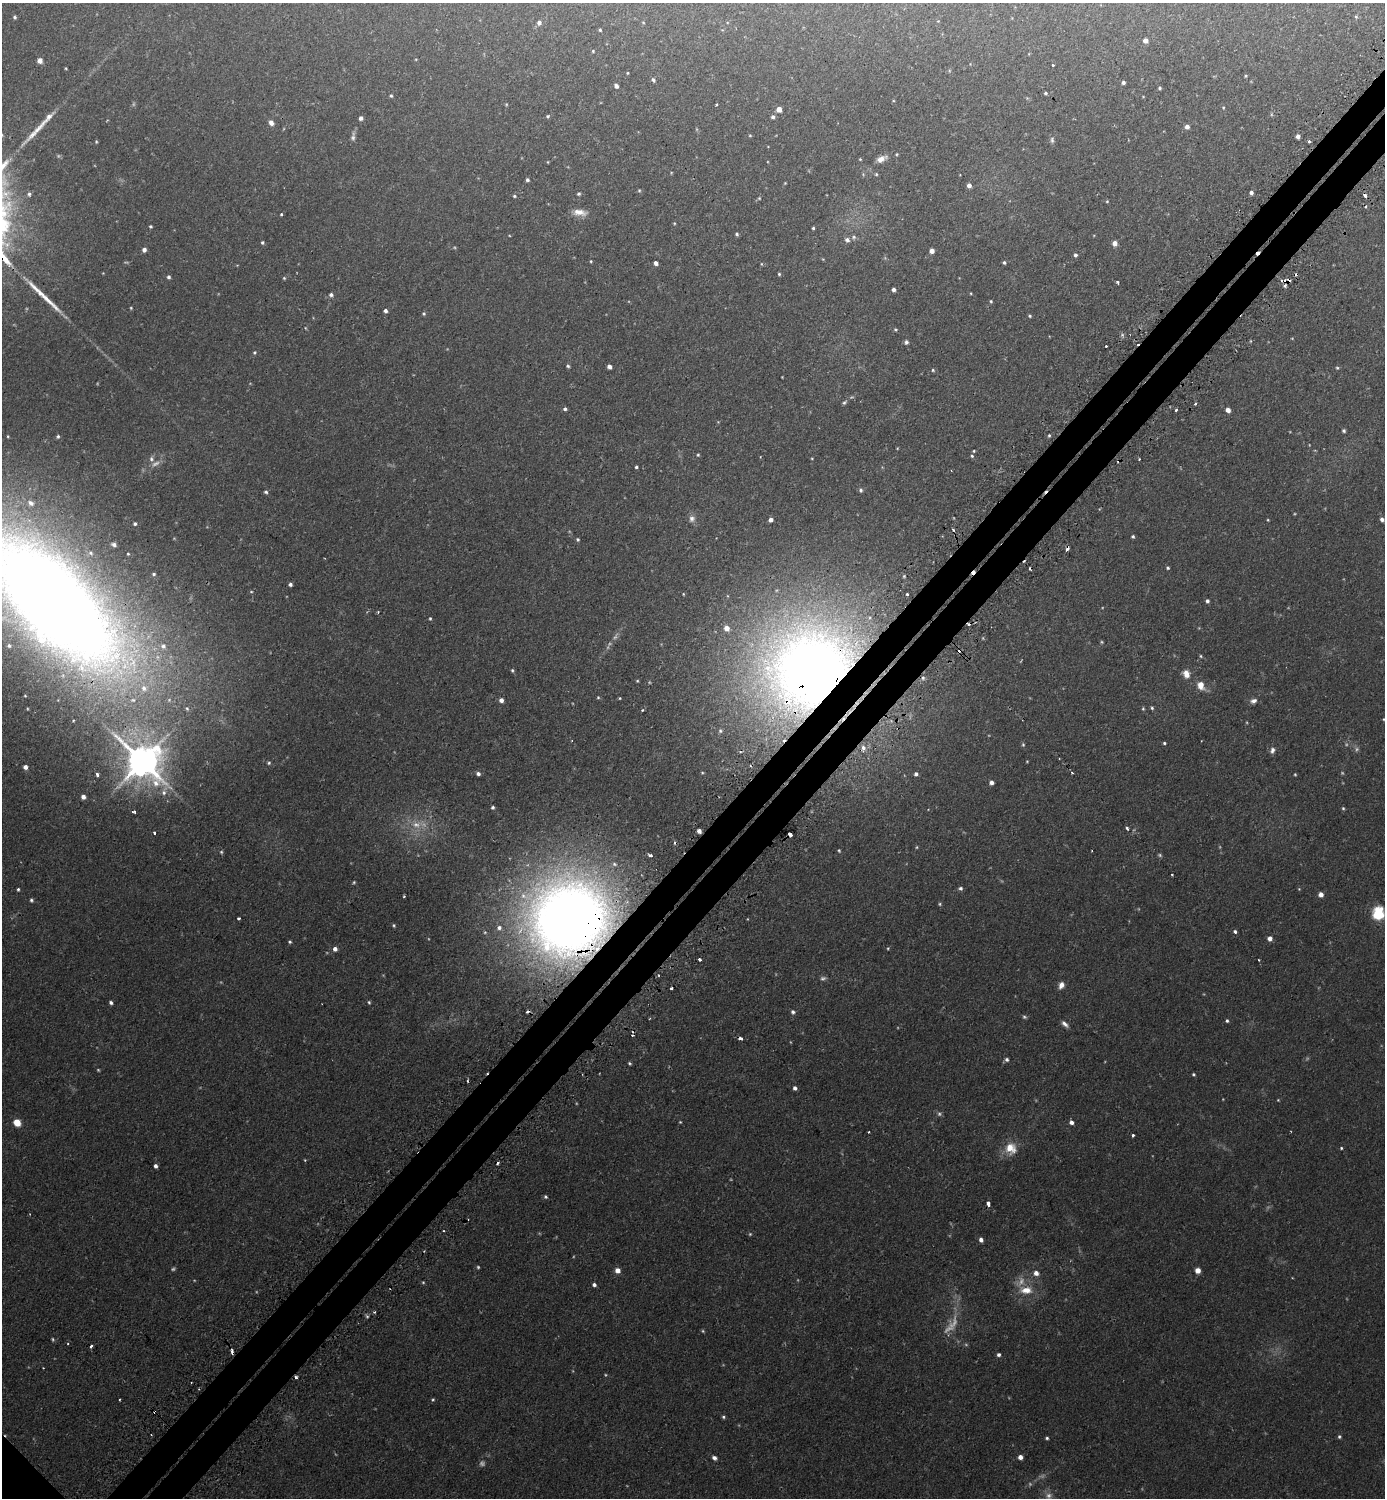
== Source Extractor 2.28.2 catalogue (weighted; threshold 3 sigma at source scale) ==
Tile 10 of 4 x 4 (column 2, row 3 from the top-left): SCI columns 1559-2941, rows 1515-3010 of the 6036 x 6033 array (HDU 1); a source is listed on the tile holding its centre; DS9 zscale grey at full resolution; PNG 1387 x 1500 px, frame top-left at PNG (2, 3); no overlay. Shown black and unused: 5% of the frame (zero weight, under 2 of 3 exposures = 3% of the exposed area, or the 3 px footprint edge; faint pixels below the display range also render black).
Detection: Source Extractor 2.28.2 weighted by HDU 2 'WHT'; one run over the whole footprint, this tile lists its part. Background 0.0442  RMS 0.0047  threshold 0.021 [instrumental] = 3 sigma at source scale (4.5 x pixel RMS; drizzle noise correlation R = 1.50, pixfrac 1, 0.05/0.05 arcsec/px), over >= 5 px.
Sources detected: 290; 21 too faint to see at this stretch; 20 cosmic-ray / hot-pixel residue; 2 long thin detections or spike segments (spike, bleed or trail) — not listed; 8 inside a brighter listed object's ellipse — not listed separately; the other 239 listed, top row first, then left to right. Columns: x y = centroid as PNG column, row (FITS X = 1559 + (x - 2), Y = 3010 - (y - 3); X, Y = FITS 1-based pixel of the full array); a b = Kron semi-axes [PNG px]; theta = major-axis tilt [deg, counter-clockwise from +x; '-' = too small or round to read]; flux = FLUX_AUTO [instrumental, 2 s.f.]
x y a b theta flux
15 17 4 4 - 0.78
1356 17 5 4 - 0.62
938 21 4 3 - 0.32
539 23 5 5 - 1.7
600 30 3 3 - 0.55
1145 41 5 4 - 2.5
593 51 4 3 - 0.44
40 61 5 5 - 3
1053 65 3 3 - 0.71
66 68 4 3 - 0.4
627 73 3 3 - 0.4
1245 76 5 3 - 0.49
653 80 5 4 - 0.96
1123 82 4 4 - 1.3
616 86 4 4 - 1.9
1160 88 3 3 - 0.72
1046 93 5 4 - 0.73
391 96 5 4 - 0.65
716 105 3 3 - 0.65
1223 107 5 4 - 0.48
779 109 4 4 - 4.3
49 116 18 7 44 3.3
548 116 5 4 - 0.63
773 117 5 5 - 1.2
361 118 4 4 - 1.6
271 123 6 5 - 2.3
1187 127 5 5 - 2.1
750 135 5 3 - 0.45
1298 136 4 4 - 1.8
353 137 13 5 83 1.5
1052 140 9 5 -89 1.1
1309 141 3 3 - 1.2
96 142 4 3 - 0.45
897 154 4 3 - 0.44
860 159 3 3 - 0.39
881 159 12 6 25 3.2
548 162 4 3 - 0.35
876 174 4 4 - 0.5
527 180 4 4 - 0.96
785 183 4 3 - 0.37
969 185 4 4 - 1.8
639 190 4 4 - 0.53
1251 192 4 4 - 1.5
29 194 5 5 - 0.89
579 194 5 4 - 0.71
1365 195 4 3 - 2.9
514 196 4 4 - 0.58
759 198 4 4 - 0.47
1107 201 4 4 - 0.49
580 212 19 8 -6 4.4
281 214 3 2 - 0.65
674 223 4 3 - 0.39
150 226 3 3 - 0.63
813 228 3 3 - 0.54
737 234 5 4 - 0.77
854 237 7 6 - 0.99
847 240 6 5 - 1.5
262 242 4 4 - 0.72
1115 243 5 5 - 2.8
144 250 4 4 - 1.7
932 251 4 4 - 2.8
1075 255 5 4 - 1.1
591 261 4 3 - 0.46
1004 262 4 4 - 0.77
656 263 4 4 - 2
761 264 5 3 - 0.4
779 274 4 4 - 0.59
169 277 4 4 - 1
284 278 5 5 - 0.53
1282 281 7 3 6 3.1
1117 282 3 3 - 1.3
894 289 4 3 - 1.5
971 293 3 2 - 0.35
331 295 5 5 - 1.2
991 301 4 3 - 0.56
131 308 4 4 - 0.43
385 311 4 4 - 1.3
424 314 5 4 - 0.65
1030 316 4 3 - 0.64
895 330 5 4 - 0.61
1122 335 6 4 47 0.82
906 342 6 5 - 1.1
1106 346 3 3 - 0.68
254 352 5 5 - 0.68
568 366 5 4 - 0.65
609 367 4 4 - 2.1
1337 368 5 4 - 0.55
933 370 5 4 - 0.62
844 402 7 4 44 0.83
1195 404 4 2 - 0.44
565 409 5 4 - 0.96
1176 410 4 3 - 0.5
1228 410 5 4 - 2.5
1344 431 4 4 - 0.83
1049 435 4 3 - 0.62
8 436 4 3 - 0.39
58 436 5 4 - 0.78
974 451 4 3 - 0.43
698 455 4 3 - 0.52
972 456 4 4 - 0.67
151 459 8 6 -80 1.5
636 467 3 3 - 0.63
861 490 6 5 - 1
266 492 5 4 - 0.82
692 519 9 8 - 2.1
1382 519 5 4 - 1.7
771 520 4 4 - 2.3
1268 520 3 2 - 0.38
135 524 5 5 - 0.94
1133 536 4 4 - 0.74
578 539 4 4 - 0.66
114 544 5 4 - 1.5
1067 549 5 3 - 1.7
128 554 3 3 - 0.42
1168 568 4 4 - 0.66
154 574 5 4 - 0.63
904 576 5 4 - 0.63
290 584 4 4 - 1.2
683 594 4 4 - 0.36
907 594 3 3 - 1.5
52 601 199 78 -45 970
1207 601 4 4 - 1.1
378 612 3 3 - 0.39
430 618 4 3 - 0.54
726 628 6 5 - 3.4
1201 656 4 4 - 0.53
810 669 107 90 45 510
512 670 5 4 - 0.57
1186 674 9 7 -68 4.3
923 678 5 5 - 1.1
637 681 4 3 - 0.45
1201 685 10 8 -64 4.8
598 697 4 4 - 0.5
620 698 4 3 - 0.37
501 700 5 4 - 2.1
1253 701 9 6 19 1.8
1152 708 5 4 - 0.69
1143 709 5 4 - 0.56
642 710 3 3 - 0.53
1384 719 4 3 - 0.41
720 731 6 6 - 1
1164 743 3 3 - 0.69
1023 745 5 4 - 0.65
863 748 7 6 - 1.8
1272 750 8 6 70 1.6
142 761 12 11 - 1100
1027 761 3 3 - 0.36
269 763 5 4 - 0.7
25 767 4 4 - 2.2
1072 773 3 2 - 1
97 774 4 3 - 1.6
478 774 5 4 - 1.3
916 774 4 4 - 1.4
1295 774 3 3 - 0.43
991 782 4 4 - 2
164 792 14 6 70 2.6
83 797 5 4 - 2
493 807 4 3 - 0.94
1343 808 5 4 - 0.58
134 812 5 3 - 1.1
416 825 14 10 -1 5.8
1127 828 4 3 - 1.2
699 831 4 4 - 2.2
154 833 3 3 - 1.1
790 834 4 3 - 3.7
917 847 5 3 - 0.43
839 850 5 3 - 0.5
221 852 5 4 - 0.62
650 855 4 3 - 1.4
1172 874 3 2 - 0.58
354 882 4 4 - 0.51
960 888 5 5 - 1
18 889 4 3 - 0.64
1299 889 4 3 - 0.37
1321 894 5 5 - 2.4
404 896 3 2 - 0.55
31 900 5 4 - 0.79
940 904 5 4 - 0.56
1378 913 15 12 87 14
238 918 3 3 - 0.73
570 919 79 76 30 520
394 925 5 4 - 0.61
1235 931 5 5 - 1
1270 938 5 5 - 2.5
290 942 4 4 - 0.7
888 948 4 3 - 0.45
335 949 5 5 - 2
700 959 3 3 - 4
1259 960 2 2 - 0.44
823 978 8 6 9 1.1
1061 985 8 6 66 2.5
671 988 3 3 - 1.8
111 1002 4 4 - 1
369 1002 5 4 - 0.58
793 1012 5 5 - 1.1
1024 1017 6 4 -21 0.76
1227 1021 4 4 - 0.75
1065 1024 10 5 -42 1.8
740 1038 5 4 - 1.5
1007 1059 5 5 - 1.1
630 1063 4 4 - 0.62
1193 1074 4 4 - 0.6
795 1088 5 4 - 1.4
1278 1100 3 3 - 0.37
939 1114 7 6 - 0.95
680 1122 4 3 - 0.42
1071 1122 4 4 - 1.8
17 1123 6 5 - 7.4
869 1132 2 2 - 0.45
1133 1135 3 3 - 1.2
1011 1148 16 14 -53 7.7
1341 1148 3 3 - 0.52
305 1160 3 3 - 0.46
156 1166 4 3 - 1.4
546 1197 5 4 - 0.74
988 1203 4 3 - 1.9
750 1234 5 5 - 0.57
981 1240 4 4 - 1.9
617 1270 5 5 - 3.4
1198 1270 5 5 - 3.4
1036 1273 6 5 - 2.6
423 1282 4 4 - 0.51
594 1285 5 4 - 1.2
1026 1290 16 9 -1 6.6
374 1312 4 4 - 0.51
367 1316 5 3 - 0.57
53 1339 5 4 - 0.57
68 1344 3 3 - 0.52
91 1346 3 3 - 1.2
232 1352 5 3 - 2.1
999 1355 4 4 - 1.1
296 1377 3 3 - 1.2
119 1399 3 2 - 0.63
433 1400 4 3 - 0.53
723 1417 4 4 - 0.73
1339 1437 5 5 - 0.8
1047 1438 4 3 - 0.76
1020 1457 4 4 - 2.5
714 1458 5 4 - 1.6
Overlapping masked pixels (flux is a lower limit): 11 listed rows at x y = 1365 195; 1282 281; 1067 549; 52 601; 810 669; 699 831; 790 834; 570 919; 740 1038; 232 1352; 296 1377
Isophote crosses this tile's border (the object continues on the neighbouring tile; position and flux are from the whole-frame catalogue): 1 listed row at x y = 52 601